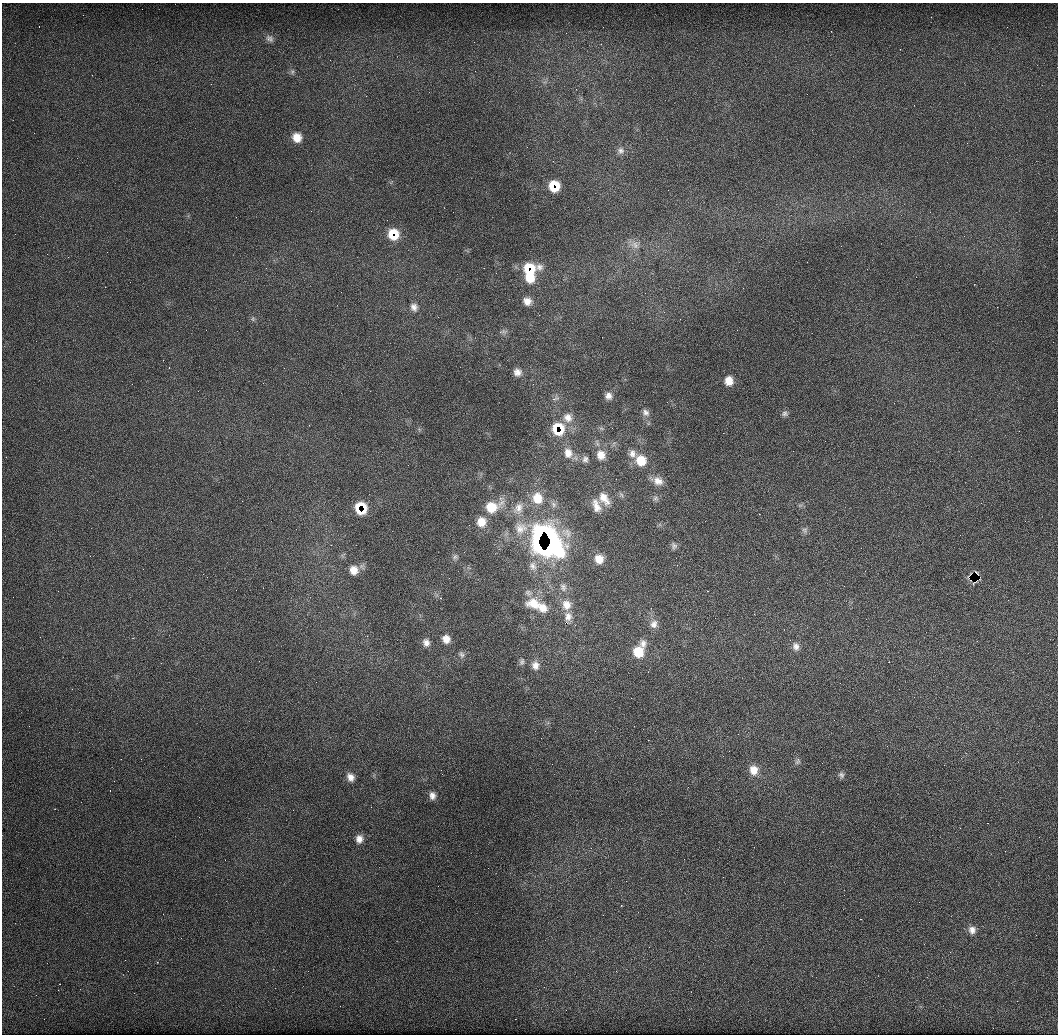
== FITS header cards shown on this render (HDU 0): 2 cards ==
NAXIS1  =                 1056
NAXIS2  =                 1032

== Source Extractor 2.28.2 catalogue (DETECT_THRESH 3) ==
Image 1056 x 1032 px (HDU 0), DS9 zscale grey, 1 PNG px = 1 image px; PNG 1060 x 1036 px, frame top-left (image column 1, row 1032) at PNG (2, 3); no overlay
Background 8530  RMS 740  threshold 2230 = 3 sigma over >= 5 px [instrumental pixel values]
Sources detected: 76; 5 with non-positive FLUX_AUTO (blend fragments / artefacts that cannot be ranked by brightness) are not listed; the other 71 listed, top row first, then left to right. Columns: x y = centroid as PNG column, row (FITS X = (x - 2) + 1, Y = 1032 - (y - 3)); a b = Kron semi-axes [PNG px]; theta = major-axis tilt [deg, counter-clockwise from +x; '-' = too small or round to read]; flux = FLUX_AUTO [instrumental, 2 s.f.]
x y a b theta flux
270 38 11 9 -35 2.4e+05
292 72 7 5 -71 1.2e+05
366 96 2 2 - 2.5e+04
914 105 2 2 - 2.3e+04
297 137 11 10 - 6.3e+05
620 151 10 10 - 2.6e+05
554 186 12 12 - 1.0e+06
393 234 14 13 - 1.1e+06
635 245 11 9 -53 3.2e+05
539 267 7 5 -3 2.2e+05
529 268 18 16 -74 1.4e+06
530 278 8 8 - 7.6e+05
527 301 10 9 - 4.0e+05
414 307 11 9 -78 3.1e+05
253 319 6 5 - 9.3e+04
503 331 13 5 8 1.5e+05
517 372 9 9 - 3.1e+05
729 381 10 9 - 5.4e+05
608 396 9 9 - 2.6e+05
556 398 12 5 13 1.3e+05
646 413 11 9 -46 2.5e+05
785 413 9 8 - 1.7e+05
568 418 13 12 - 4.8e+05
558 425 10 3 4 4.8e+04
568 453 14 11 -75 5.4e+05
632 454 12 10 -82 3.7e+05
601 455 13 12 - 5.6e+05
585 459 9 8 - 1.9e+05
641 460 13 12 - 9.8e+05
658 481 14 11 -26 4.7e+05
537 498 15 13 -80 9.8e+05
604 498 19 10 -55 6.4e+05
656 498 7 7 - 1.4e+05
554 504 9 7 -56 2.0e+05
596 506 18 9 -70 5.2e+05
359 507 41 23 76 4.2e+05
492 507 19 13 22 1.2e+06
518 508 17 12 62 5.8e+05
481 522 12 11 - 6.3e+05
521 528 20 18 13 1.1e+06
805 530 9 8 - 1.5e+05
553 545 73 41 -73 5.6e+06
674 546 9 8 - 1.6e+05
455 557 8 6 55 1.4e+05
599 559 11 10 - 5.7e+05
677 565 3 3 - 2.8e+04
533 566 13 10 -72 4.1e+05
354 570 12 11 - 5.5e+05
976 572 4 2 - 6.0e+04
563 587 12 9 -69 2.7e+05
534 603 22 16 -10 1.1e+06
566 605 14 12 -75 6.1e+05
542 608 14 12 -52 6.2e+05
568 617 15 9 79 3.5e+05
654 624 13 11 68 3.9e+05
446 639 10 9 - 4.2e+05
426 642 10 8 -75 2.9e+05
643 643 12 10 -75 3.3e+05
796 646 12 9 -75 3.3e+05
638 652 12 12 - 1.1e+06
461 655 9 7 -63 1.6e+05
522 662 9 6 77 1.3e+05
535 665 12 10 -77 3.5e+05
914 697 2 2 - 1.9e+04
798 761 10 6 71 1.4e+05
754 770 13 11 -81 5.7e+05
841 775 9 7 -46 1.5e+05
350 777 10 8 -59 3.5e+05
432 796 9 7 -85 2.7e+05
359 839 10 9 - 3.5e+05
972 930 11 9 -80 3.3e+05
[5 non-positive-flux detections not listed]